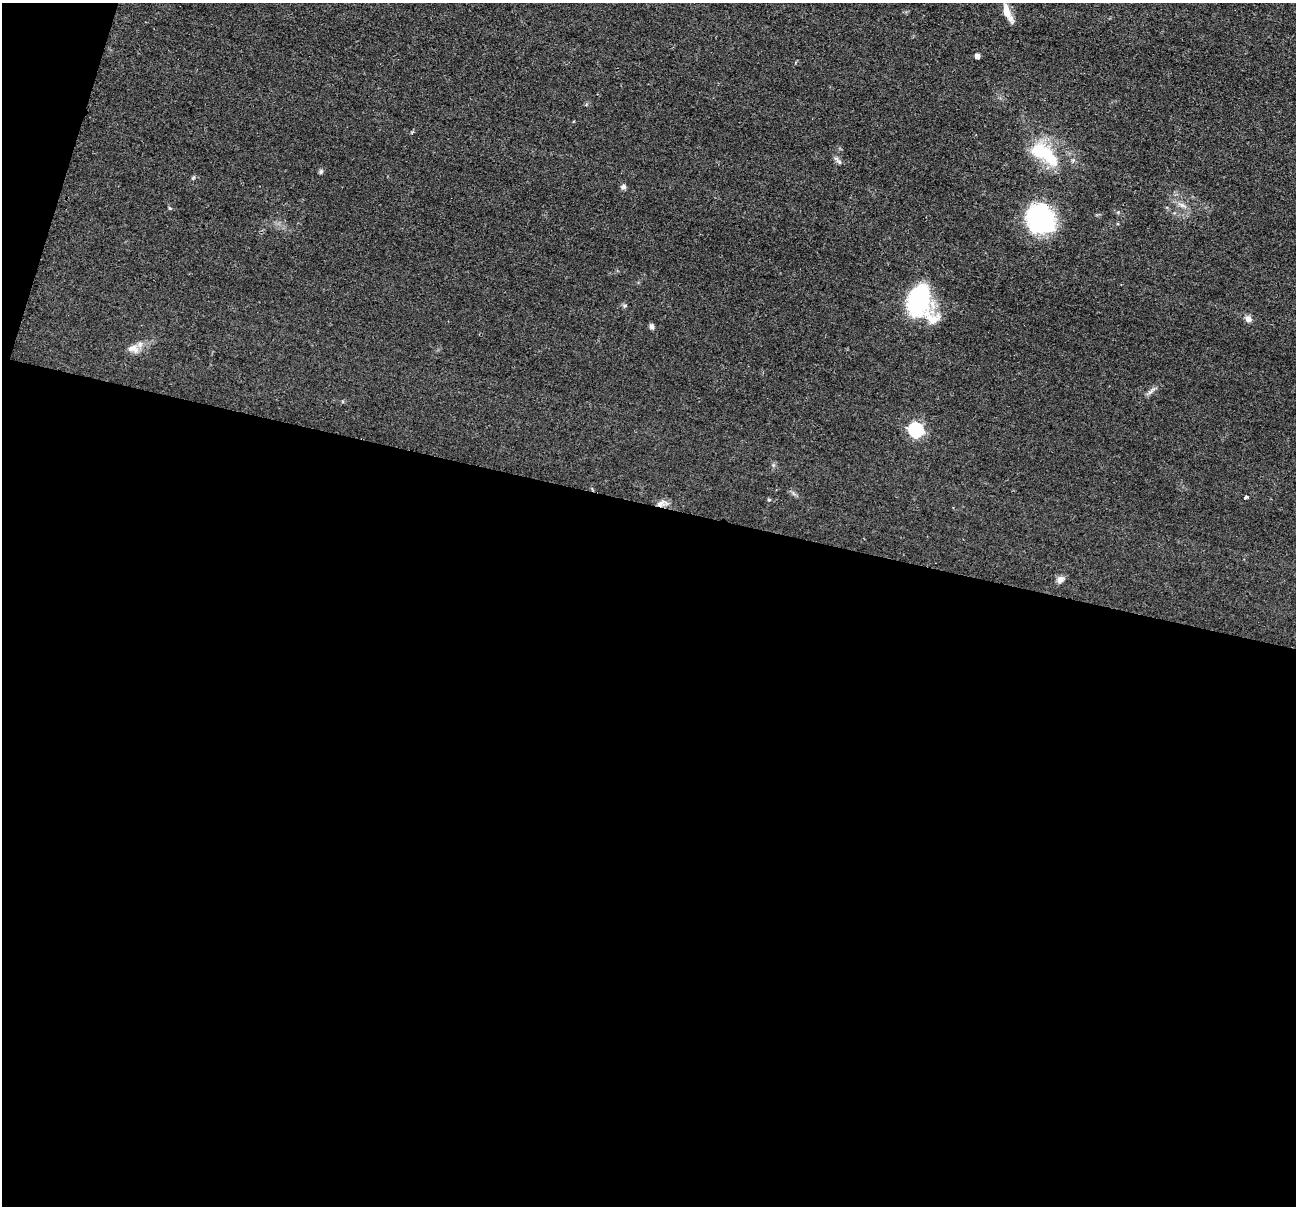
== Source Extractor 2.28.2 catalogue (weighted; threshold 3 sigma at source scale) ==
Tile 13 of 4 x 4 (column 1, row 4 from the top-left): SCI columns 10-1303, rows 259-1462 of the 5195 x 5211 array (HDU 1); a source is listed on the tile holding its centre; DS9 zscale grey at full resolution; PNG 1298 x 1208 px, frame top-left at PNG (2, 3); no overlay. Shown black and unused: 60% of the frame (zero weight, under 2 of 3 exposures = <1% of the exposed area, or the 3 px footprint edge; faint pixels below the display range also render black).
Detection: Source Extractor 2.28.2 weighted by HDU 2 'WHT'; one run over the whole footprint, this tile lists its part. Background 0.0452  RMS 0.0086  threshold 0.0386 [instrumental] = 3 sigma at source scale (4.5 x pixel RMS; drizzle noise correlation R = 1.50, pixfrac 1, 0.05/0.05 arcsec/px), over >= 5 px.
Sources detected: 22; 1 inside a brighter listed object's ellipse — not listed separately; the other 21 listed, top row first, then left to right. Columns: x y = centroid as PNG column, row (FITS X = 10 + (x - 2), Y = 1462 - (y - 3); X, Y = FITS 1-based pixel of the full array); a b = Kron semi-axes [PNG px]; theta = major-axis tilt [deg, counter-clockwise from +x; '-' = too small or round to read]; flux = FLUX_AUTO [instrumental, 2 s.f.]
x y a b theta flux
1007 12 21 8 -70 12
977 56 4 4 - 4.8
1041 151 28 20 -8 35
839 162 7 5 -60 1.8
321 171 7 5 75 1.6
193 178 6 4 45 1.2
623 187 7 7 - 2.3
1182 205 11 4 -32 3.2
170 208 5 4 - 0.89
1040 219 28 25 -56 110
918 299 21 15 73 120
931 318 28 18 -24 17
1248 319 8 7 - 4.3
652 326 7 5 -86 2.3
133 349 16 10 -18 7.1
1151 391 16 3 43 2.7
916 430 7 6 - 150
1246 497 4 3 - 2.3
769 500 5 3 - 0.87
661 503 13 8 29 5.1
1060 580 10 7 44 4.1
Overlapping masked pixels (flux is a lower limit): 1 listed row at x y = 661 503